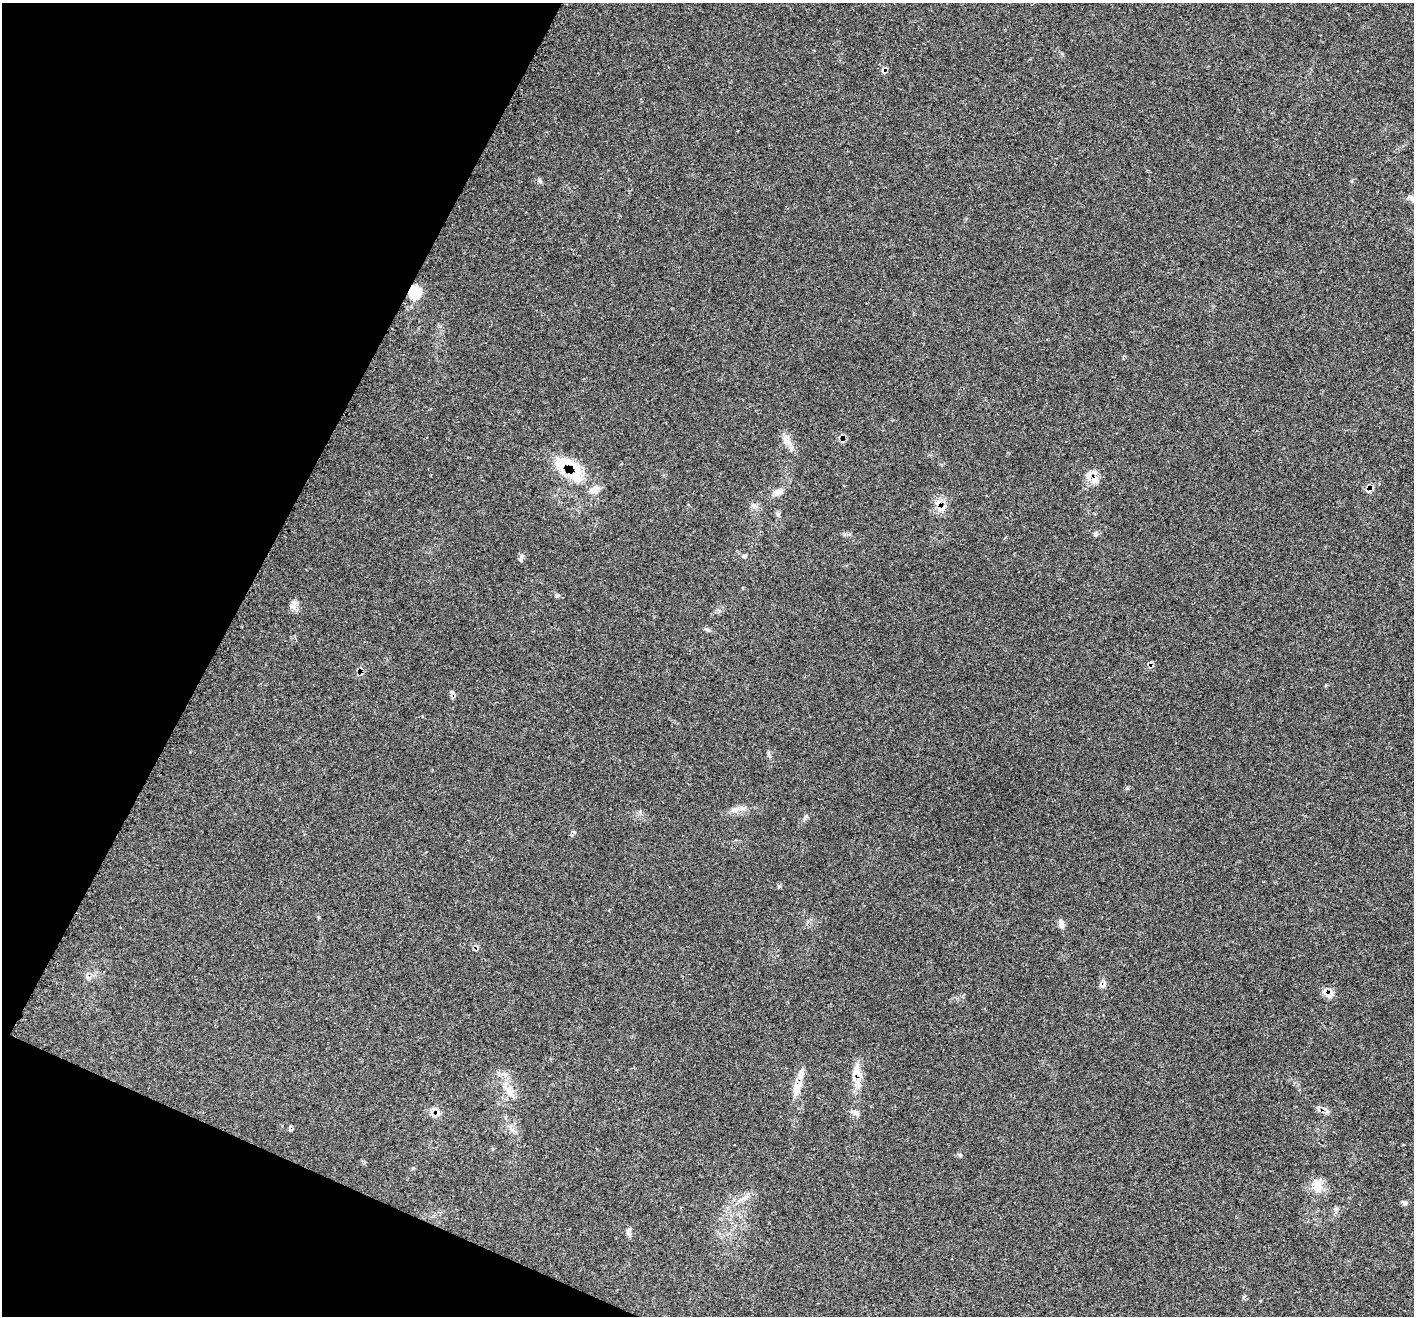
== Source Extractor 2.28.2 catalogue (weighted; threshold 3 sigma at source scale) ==
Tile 9 of 4 x 4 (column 1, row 3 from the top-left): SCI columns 26-1437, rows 1620-2933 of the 5693 x 5706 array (HDU 1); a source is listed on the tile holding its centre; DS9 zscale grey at full resolution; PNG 1416 x 1318 px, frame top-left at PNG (2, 3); no overlay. Shown black and unused: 21% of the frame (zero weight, under 3 of 4 exposures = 2% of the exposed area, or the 3 px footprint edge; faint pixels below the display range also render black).
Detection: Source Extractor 2.28.2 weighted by HDU 2 'WHT'; one run over the whole footprint, this tile lists its part. Background 0.0705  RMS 0.0055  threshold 0.0249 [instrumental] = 3 sigma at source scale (4.5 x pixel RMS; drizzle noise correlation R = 1.50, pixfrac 1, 0.05/0.05 arcsec/px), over >= 5 px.
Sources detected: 34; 4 cosmic-ray / hot-pixel residue — not listed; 4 inside a brighter listed object's ellipse — not listed separately; the other 26 listed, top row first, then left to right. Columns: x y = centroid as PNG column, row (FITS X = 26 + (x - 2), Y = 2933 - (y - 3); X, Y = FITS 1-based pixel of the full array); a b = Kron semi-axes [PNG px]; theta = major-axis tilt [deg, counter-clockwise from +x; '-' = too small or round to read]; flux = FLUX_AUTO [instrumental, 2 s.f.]
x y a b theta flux
1412 198 14 6 -42 2.2
415 292 7 6 - 68
787 442 16 7 -33 3.7
575 472 40 20 -67 21
1095 480 11 10 - 4.2
777 493 14 7 6 2.9
1095 534 6 5 - 0.95
744 556 7 4 44 0.74
521 557 8 3 71 1.1
293 605 16 7 78 2.8
707 630 9 4 -35 0.98
452 692 9 4 -45 0.97
736 809 11 7 19 3
805 817 10 4 64 1.2
1061 922 9 6 -38 1.9
1103 985 10 6 10 2
1330 994 15 7 35 3.1
856 1071 22 10 70 6.8
797 1088 28 9 62 6.6
509 1092 17 10 -78 5.9
1326 1110 10 3 -57 1.3
855 1113 9 7 -27 1.9
1318 1188 16 13 -3 6.5
1405 1203 8 5 -36 1.1
1336 1209 7 4 18 0.93
629 1232 10 6 -87 1.8
Overlapping masked pixels (flux is a lower limit): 6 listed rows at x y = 415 292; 575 472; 1103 985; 1330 994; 856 1071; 797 1088
Isophote crosses this tile's border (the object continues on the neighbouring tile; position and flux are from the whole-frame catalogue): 1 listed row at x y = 1412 198
Unlisted compact peaks at least as high as the median listed source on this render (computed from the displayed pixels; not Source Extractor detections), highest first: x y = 960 1155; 557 596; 779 886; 769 755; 539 180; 574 832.